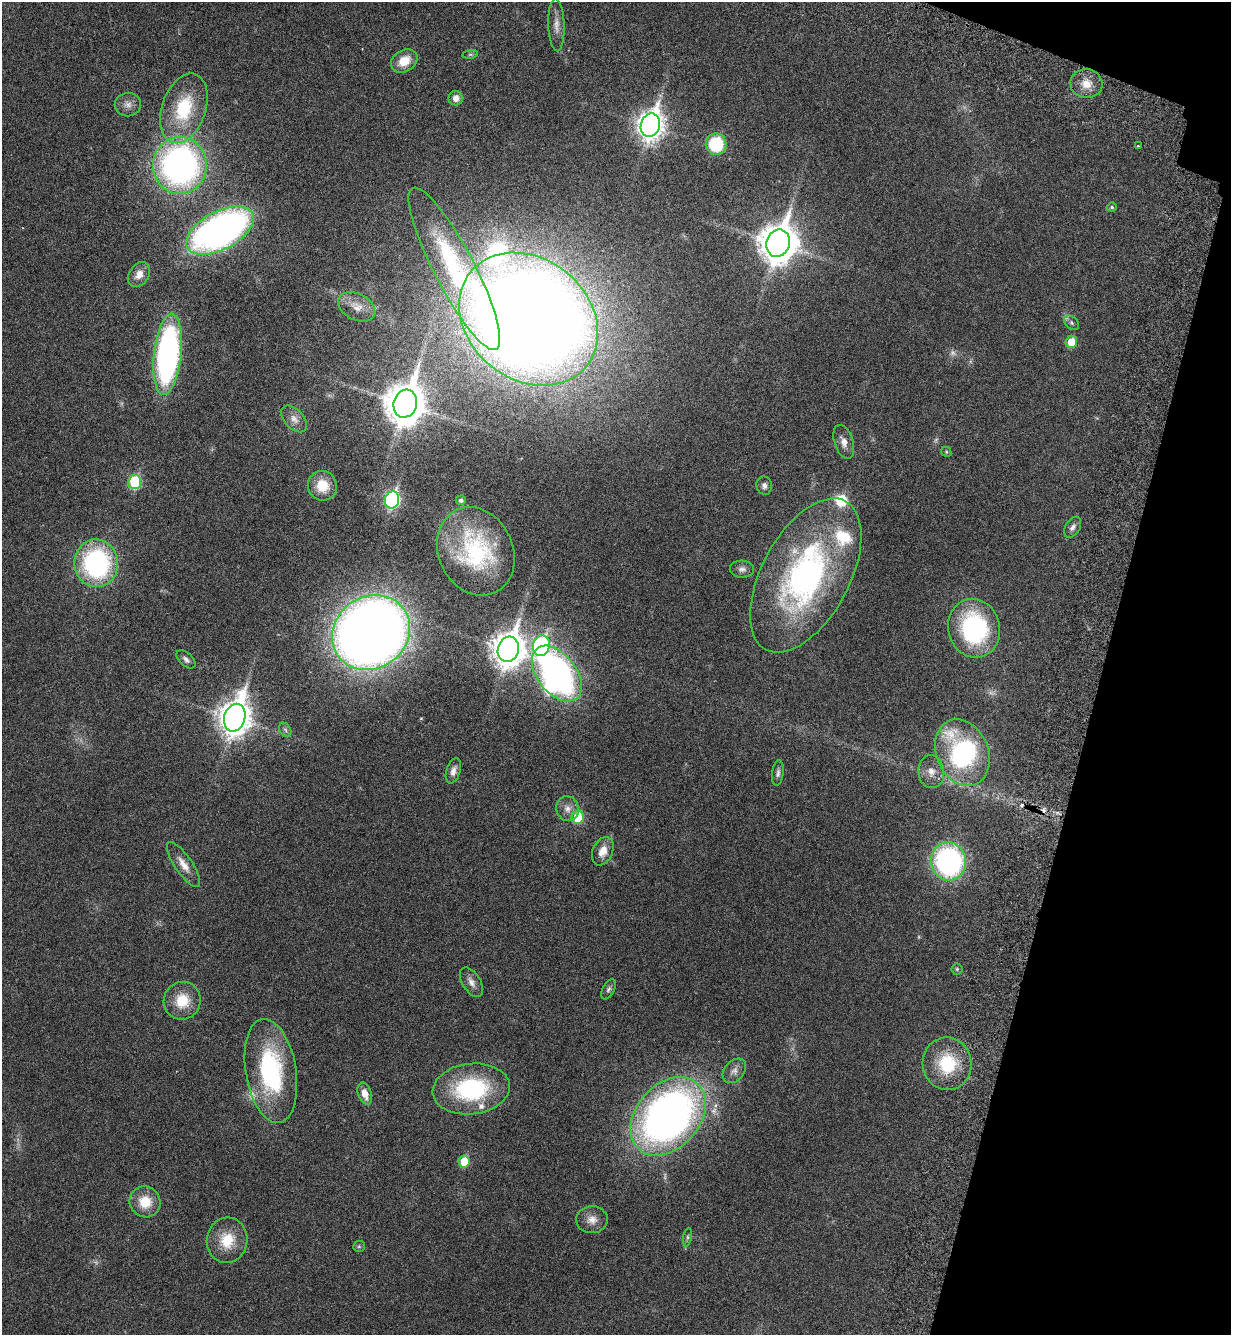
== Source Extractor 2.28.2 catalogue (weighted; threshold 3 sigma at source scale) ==
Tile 8 of 4 x 4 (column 4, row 2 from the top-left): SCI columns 3911-5139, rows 2742-4074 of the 5486 x 5479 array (HDU 1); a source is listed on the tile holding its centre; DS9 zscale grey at full resolution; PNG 1233 x 1337 px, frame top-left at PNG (2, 2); each listed source drawn as its Kron ellipse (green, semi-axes under 4 px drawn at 4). Shown black and unused: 12% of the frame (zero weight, under 3 of 6 exposures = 5% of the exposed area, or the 3 px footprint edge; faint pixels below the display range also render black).
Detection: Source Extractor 2.28.2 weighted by HDU 2 'WHT'; one run over the whole footprint, this tile lists its part. Background 0.0331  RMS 0.0029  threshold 0.012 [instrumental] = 3 sigma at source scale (4.09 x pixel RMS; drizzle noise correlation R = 1.36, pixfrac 0.8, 0.05/0.05 arcsec/px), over >= 5 px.
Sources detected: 80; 4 too faint to see at this stretch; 1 inside a brighter object's white glare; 2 cosmic-ray / hot-pixel residue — neither listed nor drawn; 5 inside a brighter listed object's ellipse — not listed separately; the other 68 listed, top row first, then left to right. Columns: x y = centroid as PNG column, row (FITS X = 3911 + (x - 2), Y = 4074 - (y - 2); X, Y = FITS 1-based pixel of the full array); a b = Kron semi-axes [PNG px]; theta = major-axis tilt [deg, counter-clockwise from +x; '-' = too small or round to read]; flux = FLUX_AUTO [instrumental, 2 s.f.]
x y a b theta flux
556 25 26 8 -88 2.4
470 54 8 4 8 0.43
404 61 14 10 32 4.7
1086 84 16 14 -4 3.7
456 98 7 7 - 1.8
128 104 13 12 - 1.8
184 108 36 21 71 16
650 125 12 9 74 260
716 144 10 10 - 14
1138 146 3 3 - 0.3
180 165 28 27 - 92
1112 207 5 4 - 0.46
220 231 37 19 28 110
778 243 14 11 70 600
454 269 91 20 -63 38
139 274 13 10 55 2.5
357 307 20 13 -27 3.2
528 319 75 60 -39 670
1071 323 8 6 -43 0.64
1071 342 6 5 - 4.9
168 354 41 13 84 88
405 404 14 11 74 750
294 419 16 9 -48 2
844 442 17 9 -72 2.1
946 452 5 4 - 0.34
135 482 7 6 - 19
322 486 15 14 - 5.3
764 486 9 8 - 1.1
392 500 8 7 - 54
461 500 5 5 - 0.72
1073 527 11 7 58 1.1
476 551 45 37 -65 28
96 563 24 22 -84 43
742 569 12 8 -3 1.3
806 575 84 44 62 74
974 628 29 26 -74 36
371 632 40 36 36 360
541 646 10 8 78 44
508 649 13 10 74 430
186 659 11 6 -42 0.95
557 674 32 19 -52 94
235 718 14 10 74 410
285 730 8 5 -59 0.63
962 753 34 26 -68 43
453 771 13 7 73 1.5
931 772 16 13 -85 2.8
778 773 13 6 83 0.95
567 809 12 11 - 2.2
578 817 7 6 - 8.6
603 851 15 10 66 3.1
949 861 19 17 -79 54
184 865 26 8 -56 3
957 969 5 5 - 0.37
471 982 16 9 -59 1.8
608 989 11 6 62 0.74
182 1001 19 18 - 6.6
947 1064 26 24 -82 13
271 1071 52 25 -81 34
734 1071 14 9 49 1.8
471 1089 39 25 6 28
365 1094 11 6 -71 2.8
668 1116 44 32 49 170
464 1162 6 5 - 7.7
145 1202 16 15 - 5.9
592 1220 16 13 3 2.6
687 1237 9 4 80 0.52
227 1240 23 20 83 7.3
359 1246 6 5 - 0.43